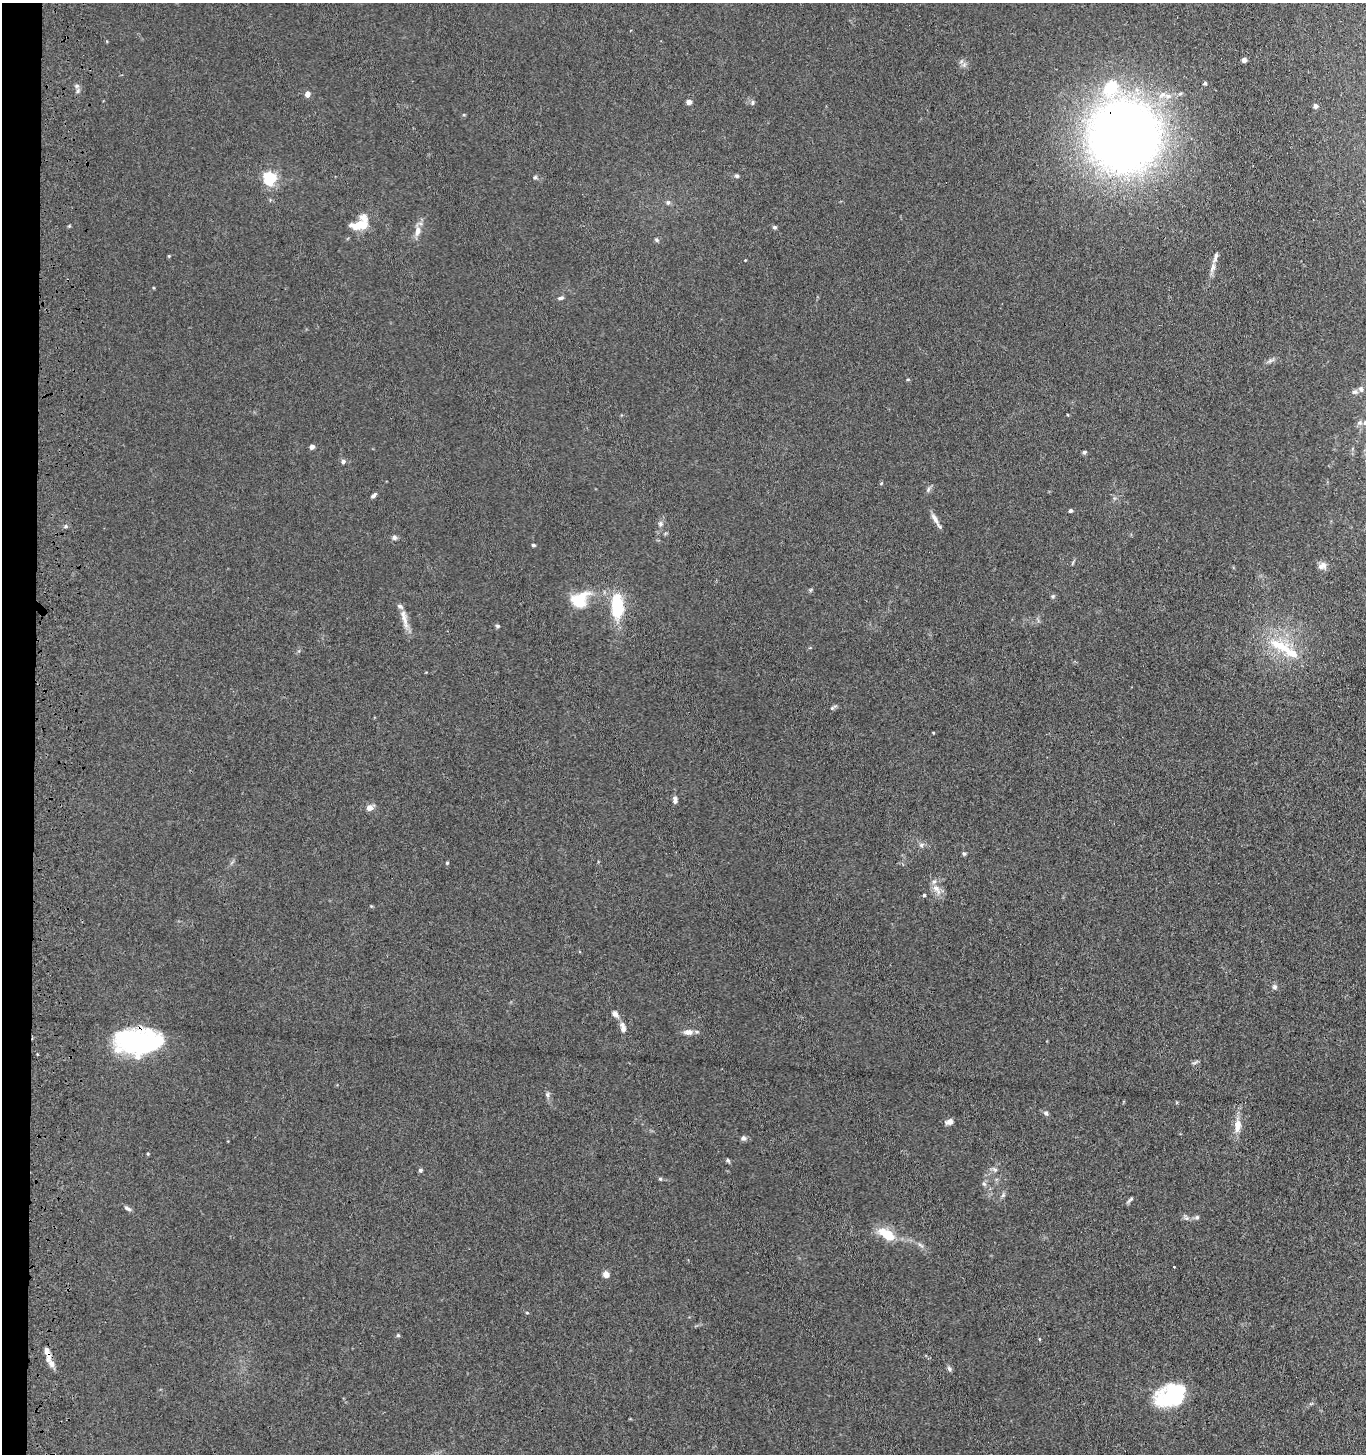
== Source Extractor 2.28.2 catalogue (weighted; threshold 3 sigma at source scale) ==
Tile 4 of 3 x 3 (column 1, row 2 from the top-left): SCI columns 206-1569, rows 1455-2906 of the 4543 x 4361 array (HDU 1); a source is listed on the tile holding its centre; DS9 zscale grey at full resolution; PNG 1368 x 1456 px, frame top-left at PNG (2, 3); no overlay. Shown black and unused: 2% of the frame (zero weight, under 3 of 4 exposures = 5% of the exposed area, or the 3 px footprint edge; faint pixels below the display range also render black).
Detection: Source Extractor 2.28.2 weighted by HDU 2 'WHT'; one run over the whole footprint, this tile lists its part. Background 0.0374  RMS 0.0047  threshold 0.0213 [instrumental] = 3 sigma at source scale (4.5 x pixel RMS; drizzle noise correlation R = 1.50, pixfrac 1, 0.05/0.05 arcsec/px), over >= 5 px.
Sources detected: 81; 1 inside a brighter object's white glare — not listed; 6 inside a brighter listed object's ellipse — not listed separately; the other 74 listed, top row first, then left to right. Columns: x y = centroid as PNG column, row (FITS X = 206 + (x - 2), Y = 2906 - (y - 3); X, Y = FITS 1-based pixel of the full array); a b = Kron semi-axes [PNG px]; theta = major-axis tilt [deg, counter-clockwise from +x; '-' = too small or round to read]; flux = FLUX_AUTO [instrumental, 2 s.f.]
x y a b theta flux
1244 60 4 4 - 1.9
1205 83 4 3 - 0.72
307 94 7 6 - 2.2
689 102 4 4 - 3.2
752 102 7 5 89 0.94
1315 106 5 5 - 1.5
1124 136 68 67 - 390
737 176 6 5 - 0.85
535 177 6 5 - 0.73
270 178 5 5 - 83
668 202 6 6 - 1.1
359 225 21 10 9 9.1
774 227 5 5 - 0.92
417 231 13 7 81 3.3
657 240 7 4 -28 0.77
1215 257 17 6 75 2.7
745 260 3 3 - 0.3
561 298 7 4 15 1.1
1361 389 8 6 -70 1.3
1355 392 7 6 - 1.1
1365 422 8 5 63 1.2
312 447 5 4 - 1.7
1084 452 5 4 - 1
343 461 6 5 - 1.3
881 483 5 3 - 0.44
928 489 8 5 71 1.1
374 495 8 4 47 1.3
1070 510 4 4 - 0.99
935 519 16 6 -58 2.8
660 524 7 6 - 1.2
66 526 5 3 - 0.6
394 537 6 6 - 1.4
533 545 4 3 - 0.74
1322 566 12 8 28 2.4
1053 596 5 4 - 0.65
580 599 24 17 36 14
617 606 18 8 -89 35
404 617 24 7 -77 4.8
498 626 6 4 -16 0.76
1281 646 39 14 -26 18
833 707 10 4 37 0.85
675 800 8 5 -83 1.9
369 808 7 6 - 3.2
921 845 7 6 - 1.3
964 853 5 5 - 0.72
447 863 5 4 - 0.53
937 889 18 8 -52 3.7
924 895 4 4 - 0.55
1274 987 7 6 - 1.3
615 1014 9 6 -44 2
623 1027 15 7 -78 2.7
688 1032 11 7 -1 3.1
139 1042 43 23 1 66
547 1095 7 5 -88 1.1
1046 1113 7 5 -55 1.1
949 1122 10 6 18 2.1
1237 1126 18 9 82 5.4
743 1138 6 5 - 1.4
728 1160 6 4 -62 0.76
420 1170 5 5 - 0.92
995 1170 8 5 -18 1.1
660 1179 5 4 - 0.62
984 1184 6 4 -19 0.73
1003 1195 6 5 - 0.92
1130 1199 11 3 38 0.98
127 1208 10 5 -32 1.3
1197 1217 7 5 15 1
887 1234 20 10 -33 12
920 1245 12 3 -41 1.1
606 1274 6 6 - 3.1
398 1335 5 5 - 0.58
47 1351 14 7 -73 3.3
949 1369 7 5 -52 1.1
1172 1398 31 20 9 36
Overlapping masked pixels (flux is a lower limit): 3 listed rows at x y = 1124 136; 139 1042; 47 1351
Isophote crosses this tile's border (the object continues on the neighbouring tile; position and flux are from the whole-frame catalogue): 1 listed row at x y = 1365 422